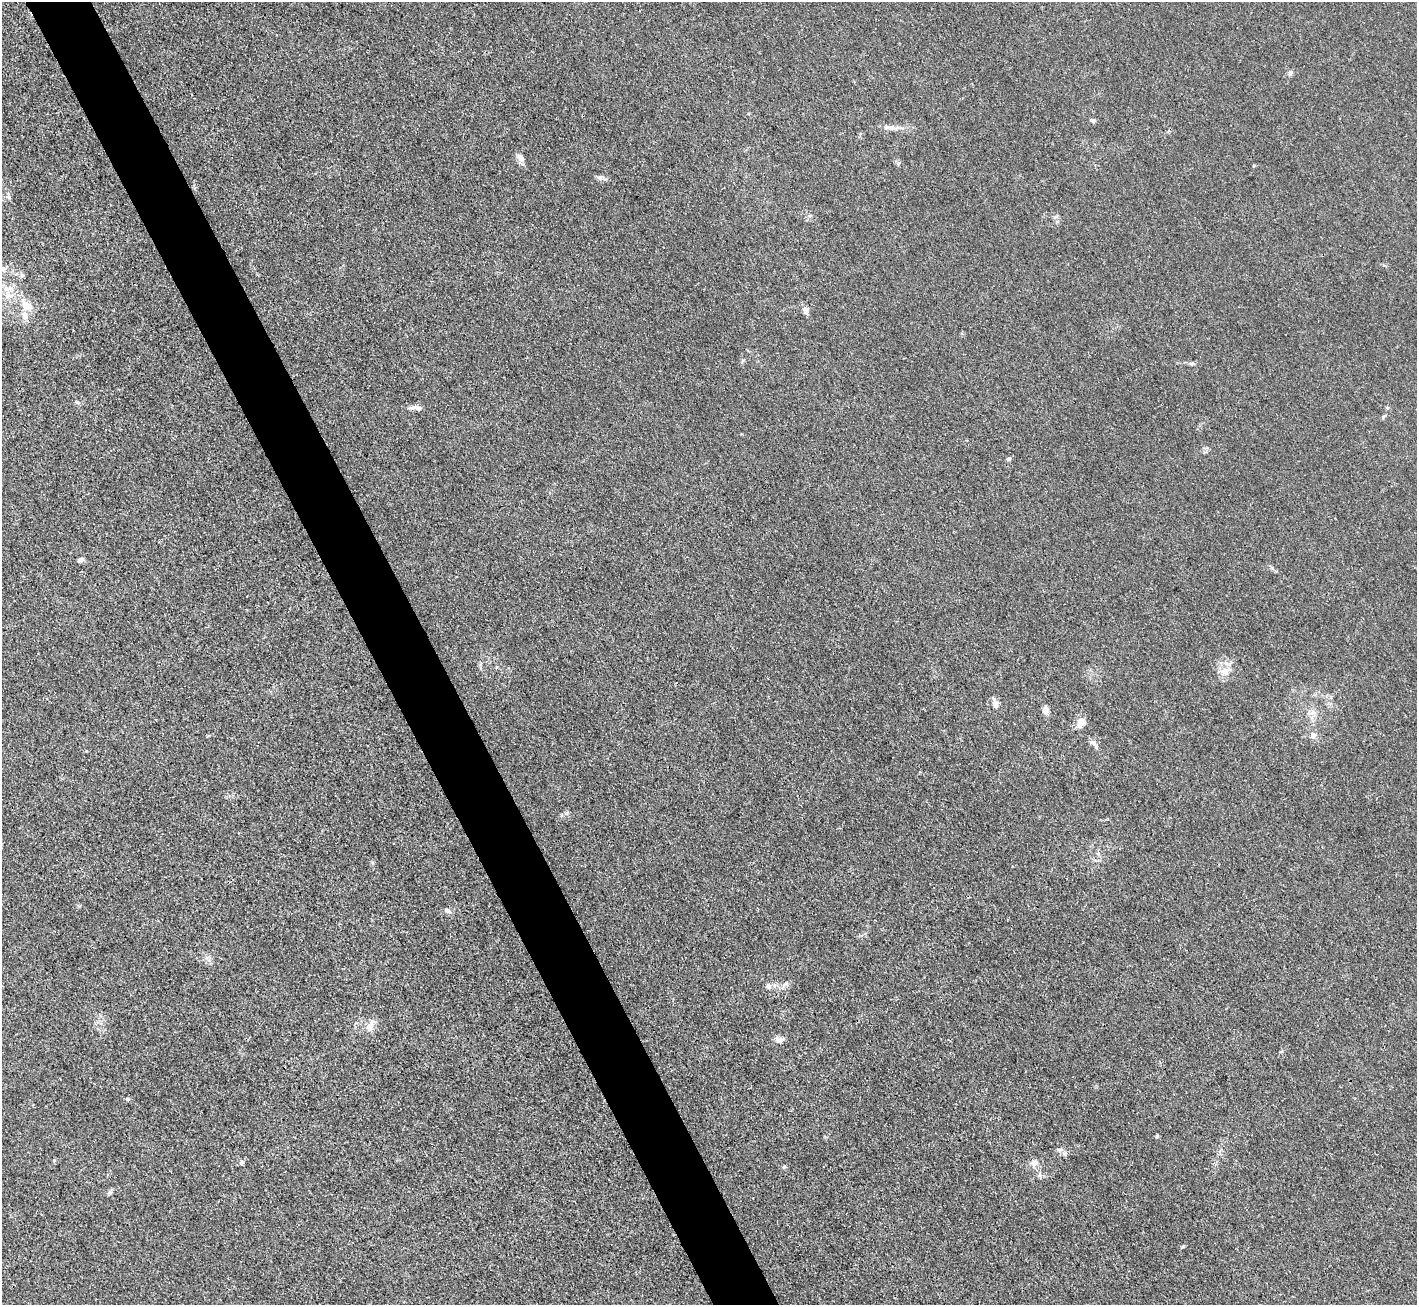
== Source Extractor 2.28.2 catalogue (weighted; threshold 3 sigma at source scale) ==
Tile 11 of 4 x 4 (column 3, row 3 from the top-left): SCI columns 2832-4246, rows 1457-2759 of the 5662 x 5652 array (HDU 1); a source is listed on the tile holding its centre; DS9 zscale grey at full resolution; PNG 1419 x 1307 px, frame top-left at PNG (2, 2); no overlay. Shown black and unused: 5% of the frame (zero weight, under 3 of 4 exposures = <1% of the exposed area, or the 3 px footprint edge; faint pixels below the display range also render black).
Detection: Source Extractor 2.28.2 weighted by HDU 2 'WHT'; one run over the whole footprint, this tile lists its part. Background 0.0243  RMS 0.0047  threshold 0.0209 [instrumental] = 3 sigma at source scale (4.5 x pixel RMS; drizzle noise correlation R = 1.50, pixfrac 1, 0.05/0.05 arcsec/px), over >= 5 px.
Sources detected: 36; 1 inside a brighter listed object's ellipse — not listed separately; the other 35 listed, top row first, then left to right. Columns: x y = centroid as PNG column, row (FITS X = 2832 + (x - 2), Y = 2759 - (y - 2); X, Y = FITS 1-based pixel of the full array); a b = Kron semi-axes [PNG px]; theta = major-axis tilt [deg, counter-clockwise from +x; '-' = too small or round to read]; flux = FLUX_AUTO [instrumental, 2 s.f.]
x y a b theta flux
1290 73 7 5 58 1.1
1093 120 7 5 -15 0.99
891 128 13 5 -4 2.4
521 158 13 7 -41 2.1
600 177 9 7 11 1.6
8 197 8 5 -38 0.99
3 269 14 5 14 2.2
22 275 6 5 - 1
7 289 11 7 9 3.3
26 306 14 10 -29 6.7
806 309 8 7 - 1.5
1192 364 7 5 -6 0.96
418 408 10 7 -29 1.7
1008 459 5 4 - 1.1
80 560 9 5 29 1.1
1225 671 14 9 19 4
995 704 10 7 -82 2.4
1046 710 9 7 -89 2.6
1081 722 13 11 54 3.8
1313 735 9 8 - 2
1093 742 9 6 -46 1.6
448 910 8 6 -44 1.3
786 983 9 5 29 1.4
768 986 8 6 -64 1.4
370 1026 19 8 63 3.7
780 1040 14 7 13 2.1
127 1099 5 4 - 0.56
1157 1136 6 4 48 0.54
1060 1149 11 4 0 1.2
54 1160 5 5 - 0.59
241 1163 7 6 - 0.97
1034 1163 10 8 34 2.4
784 1167 5 4 - 0.65
110 1192 6 4 18 0.83
1183 1246 6 4 46 0.55
Isophote crosses this tile's border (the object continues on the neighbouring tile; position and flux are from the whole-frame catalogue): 1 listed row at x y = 3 269